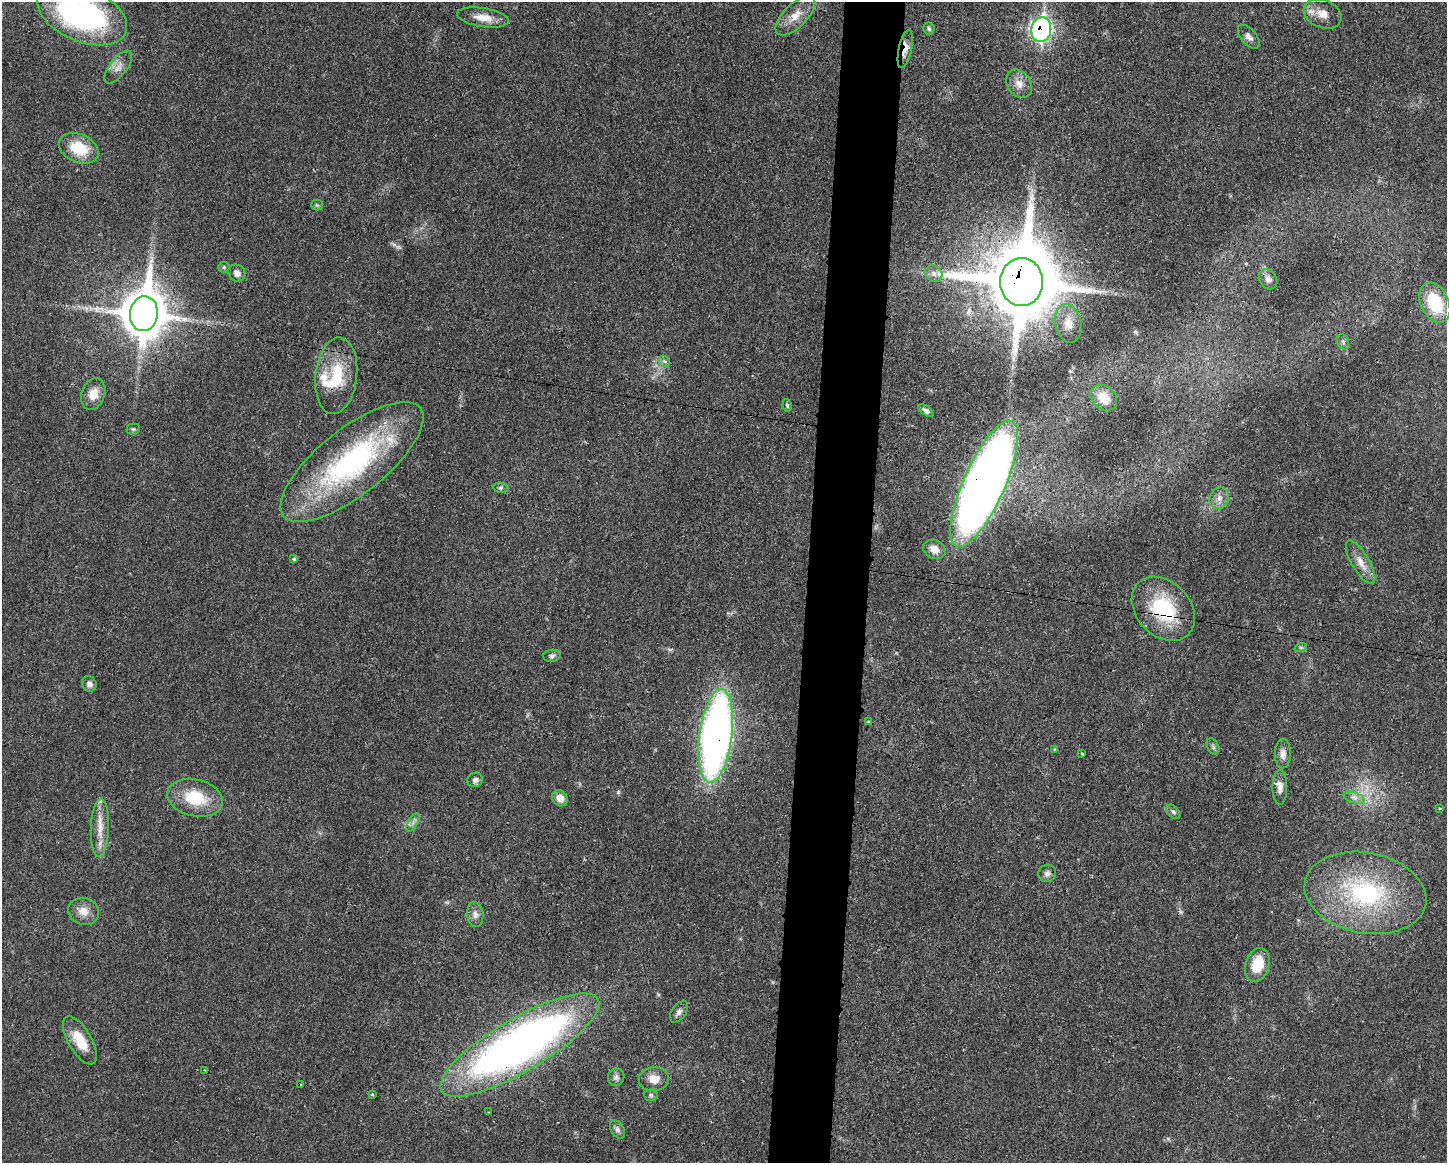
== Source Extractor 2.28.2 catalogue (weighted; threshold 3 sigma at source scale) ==
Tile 5 of 3 x 4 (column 2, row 2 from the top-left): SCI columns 1556-3000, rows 2330-3490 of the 4670 x 4657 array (HDU 1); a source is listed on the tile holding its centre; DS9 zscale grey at full resolution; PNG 1449 x 1165 px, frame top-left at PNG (2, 2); each listed source drawn as its Kron ellipse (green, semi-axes under 4 px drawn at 4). Shown black and unused: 4% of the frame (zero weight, under 3 of 4 exposures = <1% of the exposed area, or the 3 px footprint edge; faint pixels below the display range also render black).
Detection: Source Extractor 2.28.2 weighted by HDU 2 'WHT'; one run over the whole footprint, this tile lists its part. Background 0.0206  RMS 0.0023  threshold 0.0102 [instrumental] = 3 sigma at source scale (4.5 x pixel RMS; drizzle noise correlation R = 1.50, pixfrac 1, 0.05/0.05 arcsec/px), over >= 5 px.
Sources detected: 74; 1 too faint to see at this stretch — neither listed nor drawn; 3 inside a brighter listed object's ellipse — not listed separately; the other 70 listed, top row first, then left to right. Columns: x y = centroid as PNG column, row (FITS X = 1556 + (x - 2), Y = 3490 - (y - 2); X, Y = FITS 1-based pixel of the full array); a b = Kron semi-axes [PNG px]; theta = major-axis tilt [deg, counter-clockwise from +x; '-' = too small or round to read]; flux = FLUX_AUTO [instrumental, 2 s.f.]
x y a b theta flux
82 14 47 27 -23 62
1323 14 19 14 -24 3
795 16 25 11 44 3.8
483 17 26 9 -8 3.3
929 29 6 6 - 0.52
1041 30 12 10 79 71
1249 37 14 8 -50 1.2
905 49 19 6 78 2.6
118 67 20 8 52 1.9
1019 84 15 11 -54 2.3
79 148 21 14 -24 8
317 205 5 5 - 0.36
224 267 5 5 - 0.33
237 273 9 8 - 1.5
934 274 9 8 - 1.1
1268 279 11 8 -56 1.4
1022 282 24 21 90 2700
1435 303 21 14 -64 12
144 314 17 14 83 820
1068 323 19 13 -79 3.3
1343 342 8 6 -70 0.58
664 361 6 4 -42 0.5
336 376 38 20 83 11
93 394 16 11 70 3.1
1104 398 14 11 -42 5.4
787 405 6 4 -79 0.36
926 411 8 4 -34 0.74
133 429 7 5 1 0.39
352 462 87 33 38 51
984 484 68 21 66 320
501 488 8 5 -6 0.48
1219 498 11 9 60 1.5
934 549 11 9 -26 2.4
294 559 4 3 - 0.56
1361 562 25 9 -60 2.9
1163 609 36 27 -47 17
1301 647 6 4 18 0.34
552 656 8 6 9 0.62
89 684 8 7 - 0.96
868 721 3 3 - 0.36
716 736 47 16 82 150
1213 747 9 5 -63 0.53
1054 749 3 3 - 0.87
1082 754 3 3 - 0.37
1283 754 15 8 89 1.5
475 780 8 7 - 0.93
1280 787 17 7 90 1.6
195 798 28 18 -13 9.5
560 798 8 7 - 2.3
1354 798 11 5 -19 1
1440 808 3 3 - 0.29
1173 812 8 5 -47 0.59
413 822 10 4 60 0.73
100 828 29 9 88 3.7
1047 873 9 8 - 0.93
1365 893 61 40 -11 32
83 911 16 13 -17 2.6
475 915 12 8 -85 1.3
1257 965 17 12 72 6.1
679 1012 12 7 55 0.99
80 1040 27 11 -60 5.6
520 1045 91 26 30 170
205 1070 3 3 - 0.42
616 1077 9 8 - 0.87
654 1079 15 12 6 2.7
301 1084 2 2 - 0.2
372 1095 3 3 - 0.56
651 1095 7 5 -3 0.5
489 1112 3 2 - 0.18
617 1129 10 6 -59 0.8
Overlapping masked pixels (flux is a lower limit): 10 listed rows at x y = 82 14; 1041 30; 905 49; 1022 282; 336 376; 352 462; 984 484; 1163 609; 716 736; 520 1045
Isophote crosses this tile's border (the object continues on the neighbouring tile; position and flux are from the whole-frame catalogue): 1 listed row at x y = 82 14